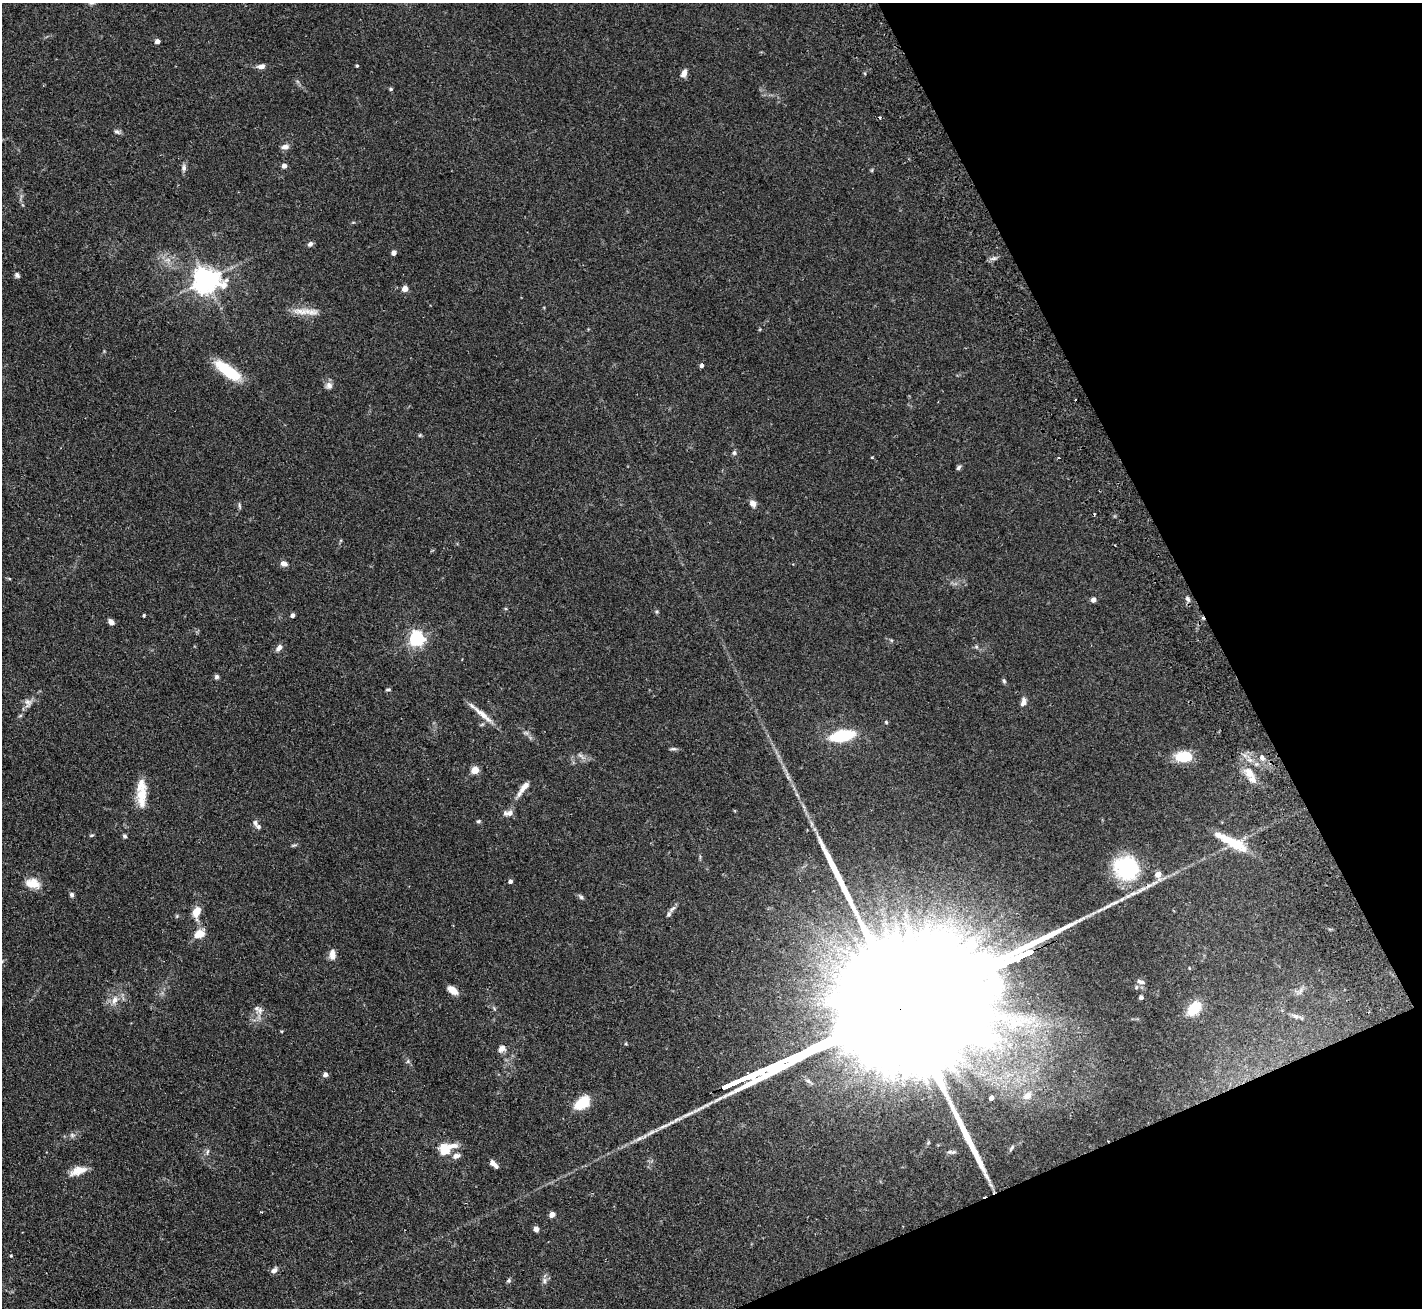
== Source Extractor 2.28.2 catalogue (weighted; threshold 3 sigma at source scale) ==
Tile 12 of 4 x 4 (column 4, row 3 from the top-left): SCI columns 4315-5734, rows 1625-2930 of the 5788 x 5729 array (HDU 1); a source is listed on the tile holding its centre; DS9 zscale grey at full resolution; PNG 1424 x 1310 px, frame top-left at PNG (2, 3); no overlay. Shown black and unused: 21% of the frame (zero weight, under 2 of 3 exposures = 3% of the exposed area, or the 3 px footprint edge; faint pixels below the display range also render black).
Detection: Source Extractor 2.28.2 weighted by HDU 2 'WHT'; one run over the whole footprint, this tile lists its part. Background 0.073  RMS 0.0054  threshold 0.0241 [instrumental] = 3 sigma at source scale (4.5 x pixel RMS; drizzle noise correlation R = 1.50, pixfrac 1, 0.05/0.05 arcsec/px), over >= 5 px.
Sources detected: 110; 4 cosmic-ray / hot-pixel residue — not listed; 8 inside a brighter listed object's ellipse — not listed separately; the other 98 listed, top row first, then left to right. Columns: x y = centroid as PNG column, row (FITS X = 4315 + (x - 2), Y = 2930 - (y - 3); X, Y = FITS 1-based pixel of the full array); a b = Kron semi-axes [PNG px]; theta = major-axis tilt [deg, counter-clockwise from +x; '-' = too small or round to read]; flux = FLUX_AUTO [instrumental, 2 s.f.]
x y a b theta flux
157 41 4 4 - 2.9
261 66 9 6 7 2.5
357 66 4 3 - 0.57
684 73 9 6 67 3.2
391 89 5 4 - 0.68
117 132 8 6 -40 1.4
285 147 10 7 3 2.4
284 166 4 4 - 3.4
184 168 9 6 86 1.7
872 170 6 3 72 0.58
310 244 7 5 51 1.6
394 253 4 4 - 2.6
168 260 7 5 -43 1.8
17 275 7 5 -55 1.3
206 280 9 8 - 570
405 289 4 4 - 5.5
301 312 26 10 -6 7.2
701 365 5 4 - 1.4
228 371 31 10 -36 22
329 385 10 9 - 2.4
420 435 6 4 45 0.59
734 453 7 5 77 1
872 458 4 3 - 0.48
958 468 7 5 52 1.1
753 503 9 7 -56 2.6
239 506 9 3 -79 0.86
284 563 7 6 - 2.7
9 578 5 3 - 0.51
1188 599 8 6 -62 1.6
1093 600 5 5 - 2.1
292 615 4 4 - 1.9
144 616 3 3 - 0.66
111 622 6 5 - 2.4
417 639 6 6 - 150
976 647 6 5 - 0.93
279 648 9 6 42 2.3
216 677 6 5 - 1.2
1004 681 6 5 - 0.82
388 689 6 3 5 0.74
1023 702 11 6 80 2.7
28 703 13 10 89 2.9
483 715 35 7 -41 6.2
886 722 4 4 - 0.62
842 736 17 8 11 38
673 749 10 4 4 0.98
580 755 11 4 -40 1.4
1184 757 16 10 -2 16
1262 758 6 5 - 2.9
475 770 5 4 - 14
1249 773 16 10 -55 6
524 788 23 6 53 4.8
142 797 28 12 89 10
509 813 13 7 3 2.8
478 821 5 5 - 0.89
255 823 7 6 - 1.4
91 835 6 4 19 0.7
124 836 6 4 -47 0.89
1234 843 36 13 -26 15
293 845 8 3 6 0.75
1126 868 29 27 -34 42
1158 874 6 5 - 5.8
510 881 4 4 - 1.7
33 883 21 13 -13 7.2
72 895 5 5 - 1.2
581 897 8 5 -45 1.1
672 909 12 4 45 1.7
196 912 12 7 80 7.5
199 934 13 8 28 6.8
332 954 12 7 90 3.8
1141 982 12 6 -15 1.7
1136 987 6 5 - 0.88
453 990 12 7 -38 5.1
1141 997 4 4 - 1.8
114 1000 13 8 67 4.4
906 1007 199 25 24 120000
1194 1008 17 11 47 13
260 1010 11 10 - 3.2
1296 1016 10 6 -21 2.3
502 1048 8 7 - 3.2
408 1061 6 5 - 0.97
325 1075 5 4 - 2.6
1027 1096 10 8 28 4.3
991 1098 4 4 - 2.5
582 1103 18 11 38 13
72 1135 8 6 -1 1.5
445 1149 19 11 22 12
207 1152 9 4 77 1.2
953 1152 10 5 14 1.4
456 1156 9 6 19 2.7
493 1164 10 4 -45 3.4
78 1171 19 9 19 6.9
991 1185 8 4 -53 1.2
552 1215 5 4 - 5
536 1229 6 5 - 2
11 1256 4 3 - 0.46
274 1270 9 6 43 1.9
544 1280 9 5 -85 1.6
509 1281 6 5 - 0.94
Overlapping masked pixels (flux is a lower limit): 1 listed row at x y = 906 1007